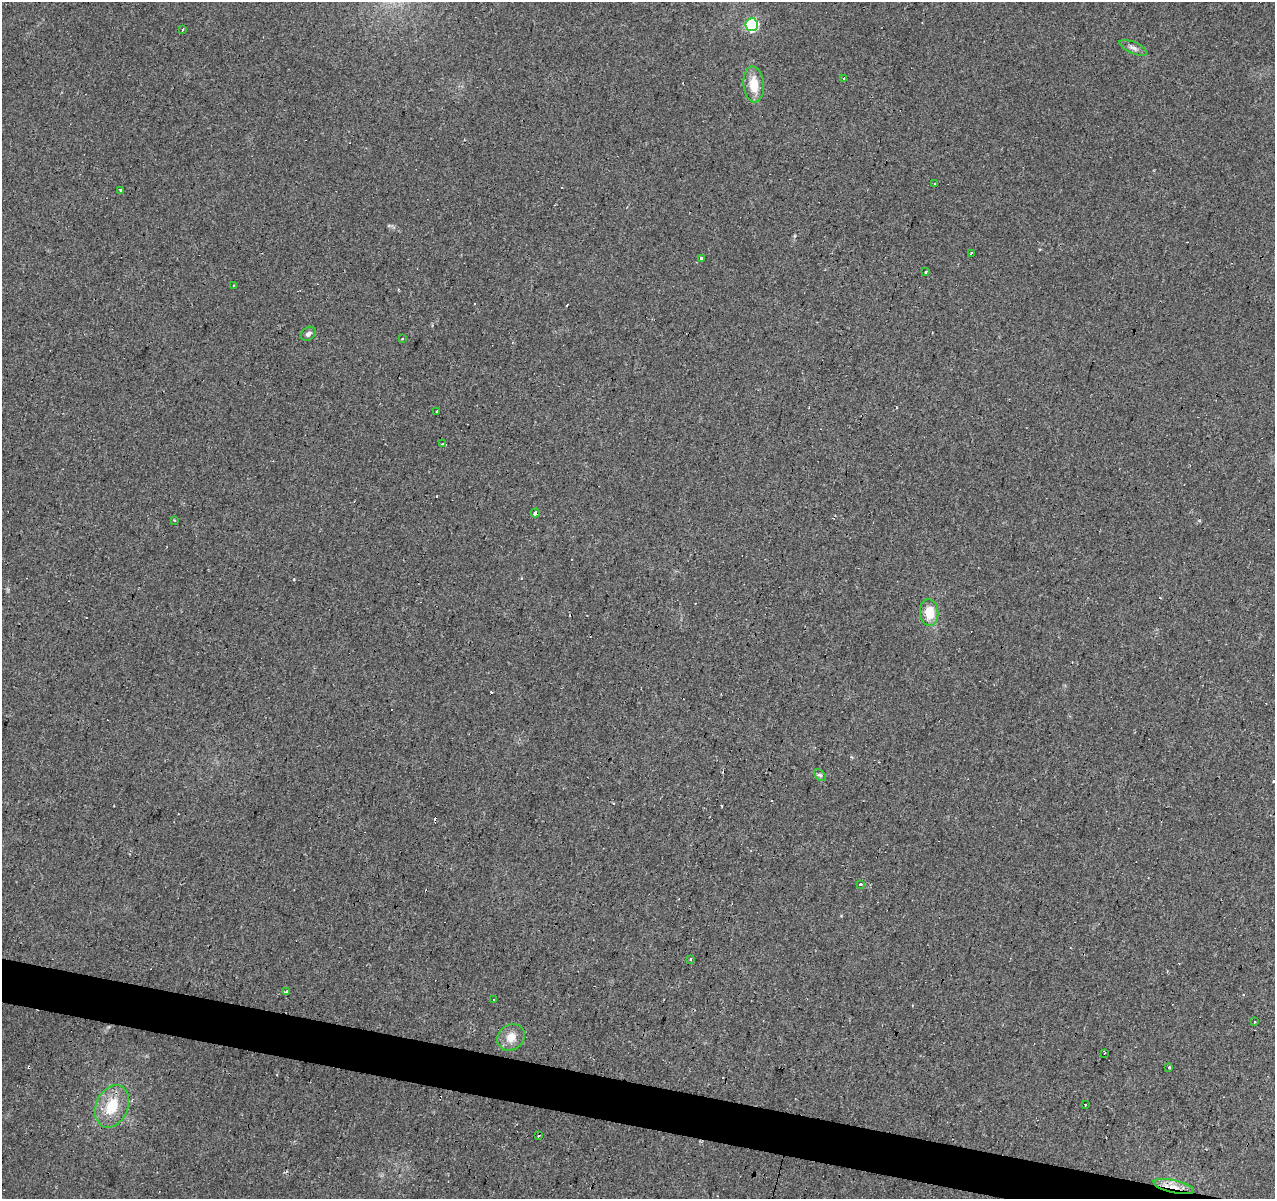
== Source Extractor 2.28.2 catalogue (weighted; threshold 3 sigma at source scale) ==
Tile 6 of 4 x 4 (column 2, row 2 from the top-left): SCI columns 1281-2553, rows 2674-3870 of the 5100 x 5286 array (HDU 1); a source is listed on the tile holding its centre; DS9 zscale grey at full resolution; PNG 1277 x 1201 px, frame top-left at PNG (2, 2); each listed source drawn as its Kron ellipse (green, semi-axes under 4 px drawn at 4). Shown black and unused: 3% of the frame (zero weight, under 2 of 3 exposures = <1% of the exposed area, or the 3 px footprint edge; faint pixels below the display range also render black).
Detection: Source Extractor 2.28.2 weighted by HDU 2 'WHT'; one run over the whole footprint, this tile lists its part. Background 0.0685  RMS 0.007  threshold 0.0315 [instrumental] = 3 sigma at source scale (4.5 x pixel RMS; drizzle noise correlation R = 1.50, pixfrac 1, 0.0396/0.0396 arcsec/px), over >= 5 px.
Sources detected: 48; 17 cosmic-ray / hot-pixel residue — neither listed nor drawn; the other 31 listed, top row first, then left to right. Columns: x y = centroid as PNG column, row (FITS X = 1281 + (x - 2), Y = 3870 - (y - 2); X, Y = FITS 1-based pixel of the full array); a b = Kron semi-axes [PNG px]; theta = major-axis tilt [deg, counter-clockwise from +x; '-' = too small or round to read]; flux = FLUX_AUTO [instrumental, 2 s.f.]
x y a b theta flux
752 25 6 6 - 71
182 29 3 3 - 2.4
1133 48 15 5 -24 2.8
844 79 3 3 - 2.5
754 84 18 10 -85 13
934 183 2 2 - 0.55
120 190 3 3 - 8.4
971 254 3 3 - 3.8
701 258 3 3 - 6.9
926 272 3 2 - 0.83
233 285 2 2 - 0.76
308 334 8 6 38 2.3
403 339 3 3 - 1.4
437 411 3 3 - 1.6
443 444 3 3 - 2.9
535 513 4 4 - 12
174 520 3 2 - 0.75
929 612 13 9 -84 14
820 775 7 4 -44 1.3
860 884 3 3 - 2.3
691 959 3 3 - 2.2
286 992 3 3 - 2.2
493 1000 3 2 - 0.53
1254 1022 3 2 - 0.63
511 1037 14 12 37 8.6
1104 1053 3 3 - 1.1
1169 1067 3 2 - 1.9
1085 1105 3 3 - 7.6
112 1106 22 16 66 21
538 1136 4 3 - 3.6
1174 1187 21 6 -13 8.2
Overlapping masked pixels (flux is a lower limit): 1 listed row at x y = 1174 1187